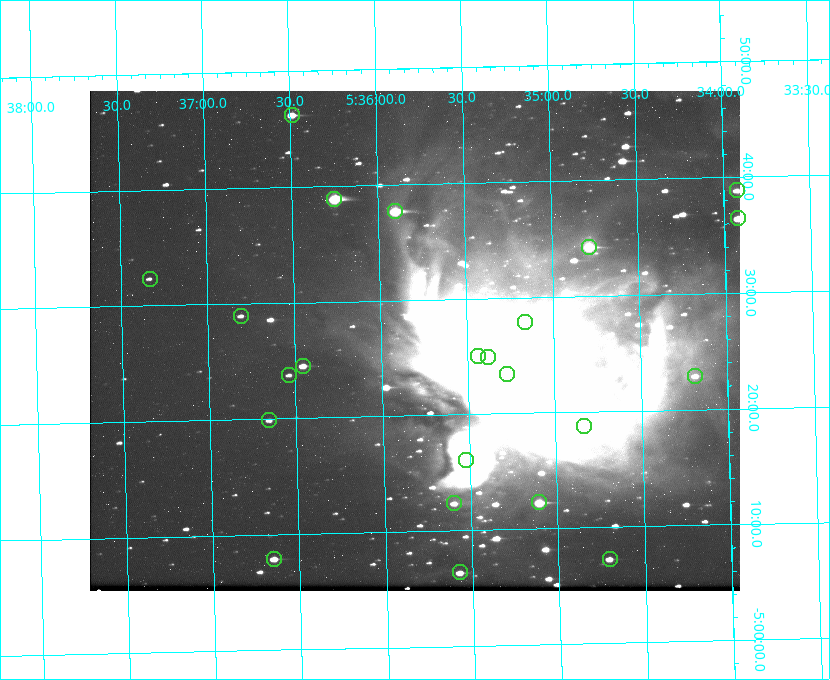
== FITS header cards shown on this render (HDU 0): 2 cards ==
NAXIS1  =                  650 / Width of table row in bytes
NAXIS2  =                  500 / Number of rows in table

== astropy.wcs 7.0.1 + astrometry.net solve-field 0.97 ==
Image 650 x 500 px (HDU 0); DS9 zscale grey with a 90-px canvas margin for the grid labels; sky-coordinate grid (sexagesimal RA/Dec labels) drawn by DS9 from the SOLVED WCS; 23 Tycho-2 reference stars matched to detected sources circled (green)
Header WCS: none
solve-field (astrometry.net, Tycho-2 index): SOLVED blind (the file carries no WCS)
Solved WCS: RA---TAN-SIP/DEC--TAN-SIP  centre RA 05:35:48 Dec -05:26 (83.95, -5.44 deg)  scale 5.19 arcsec/px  FOV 56.2' x 43.2'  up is -179 deg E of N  parity flipped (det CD > 0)
(file carries no celestial WCS; the grid is the blind solution)
Tycho-2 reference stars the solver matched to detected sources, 23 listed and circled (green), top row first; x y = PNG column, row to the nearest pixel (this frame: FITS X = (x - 90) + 1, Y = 500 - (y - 91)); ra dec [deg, ICRS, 3 dp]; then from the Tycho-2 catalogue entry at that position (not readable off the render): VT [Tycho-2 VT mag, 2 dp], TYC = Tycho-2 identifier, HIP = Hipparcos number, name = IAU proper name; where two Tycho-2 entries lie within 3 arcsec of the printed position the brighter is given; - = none
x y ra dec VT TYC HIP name
292 115 84.122 -5.770 8.64 4778-1069-1 - -
737 190 83.480 -5.647 10.11 4778-1380-1 - -
334 199 84.063 -5.648 6.51 4778-1378-1 26314 -
395 211 83.975 -5.628 7.32 4778-1369-1 - -
738 218 83.480 -5.607 8.83 4774-850-1 - -
589 247 83.696 -5.571 8.07 4774-809-1 - -
150 279 84.333 -5.539 12.01 4774-765-1 - -
241 316 84.202 -5.483 10.98 4774-806-1 - -
525 322 83.791 -5.465 8.45 4774-849-1 - -
478 356 83.860 -5.417 6.19 4774-934-1 - -
488 357 83.845 -5.416 5.03 4774-933-1 26235 -
303 366 84.113 -5.409 9.17 4774-855-1 - -
507 374 83.819 -5.390 5.06 4774-931-1 26221 -
289 375 84.134 -5.396 11.43 4774-904-1 - -
695 376 83.546 -5.382 10.28 4774-846-1 - -
269 420 84.164 -5.331 10.83 4774-799-1 - -
584 426 83.708 -5.312 10.32 4774-810-1 - -
466 460 83.881 -5.267 6.87 4774-906-1 26258 -
539 502 83.776 -5.204 7.81 4774-915-1 - -
454 503 83.899 -5.206 9.93 4774-829-1 - -
274 559 84.161 -5.131 9.25 4774-780-1 - -
610 559 83.676 -5.121 9.49 4774-792-1 - -
460 572 83.893 -5.106 9.35 4774-894-1 - -